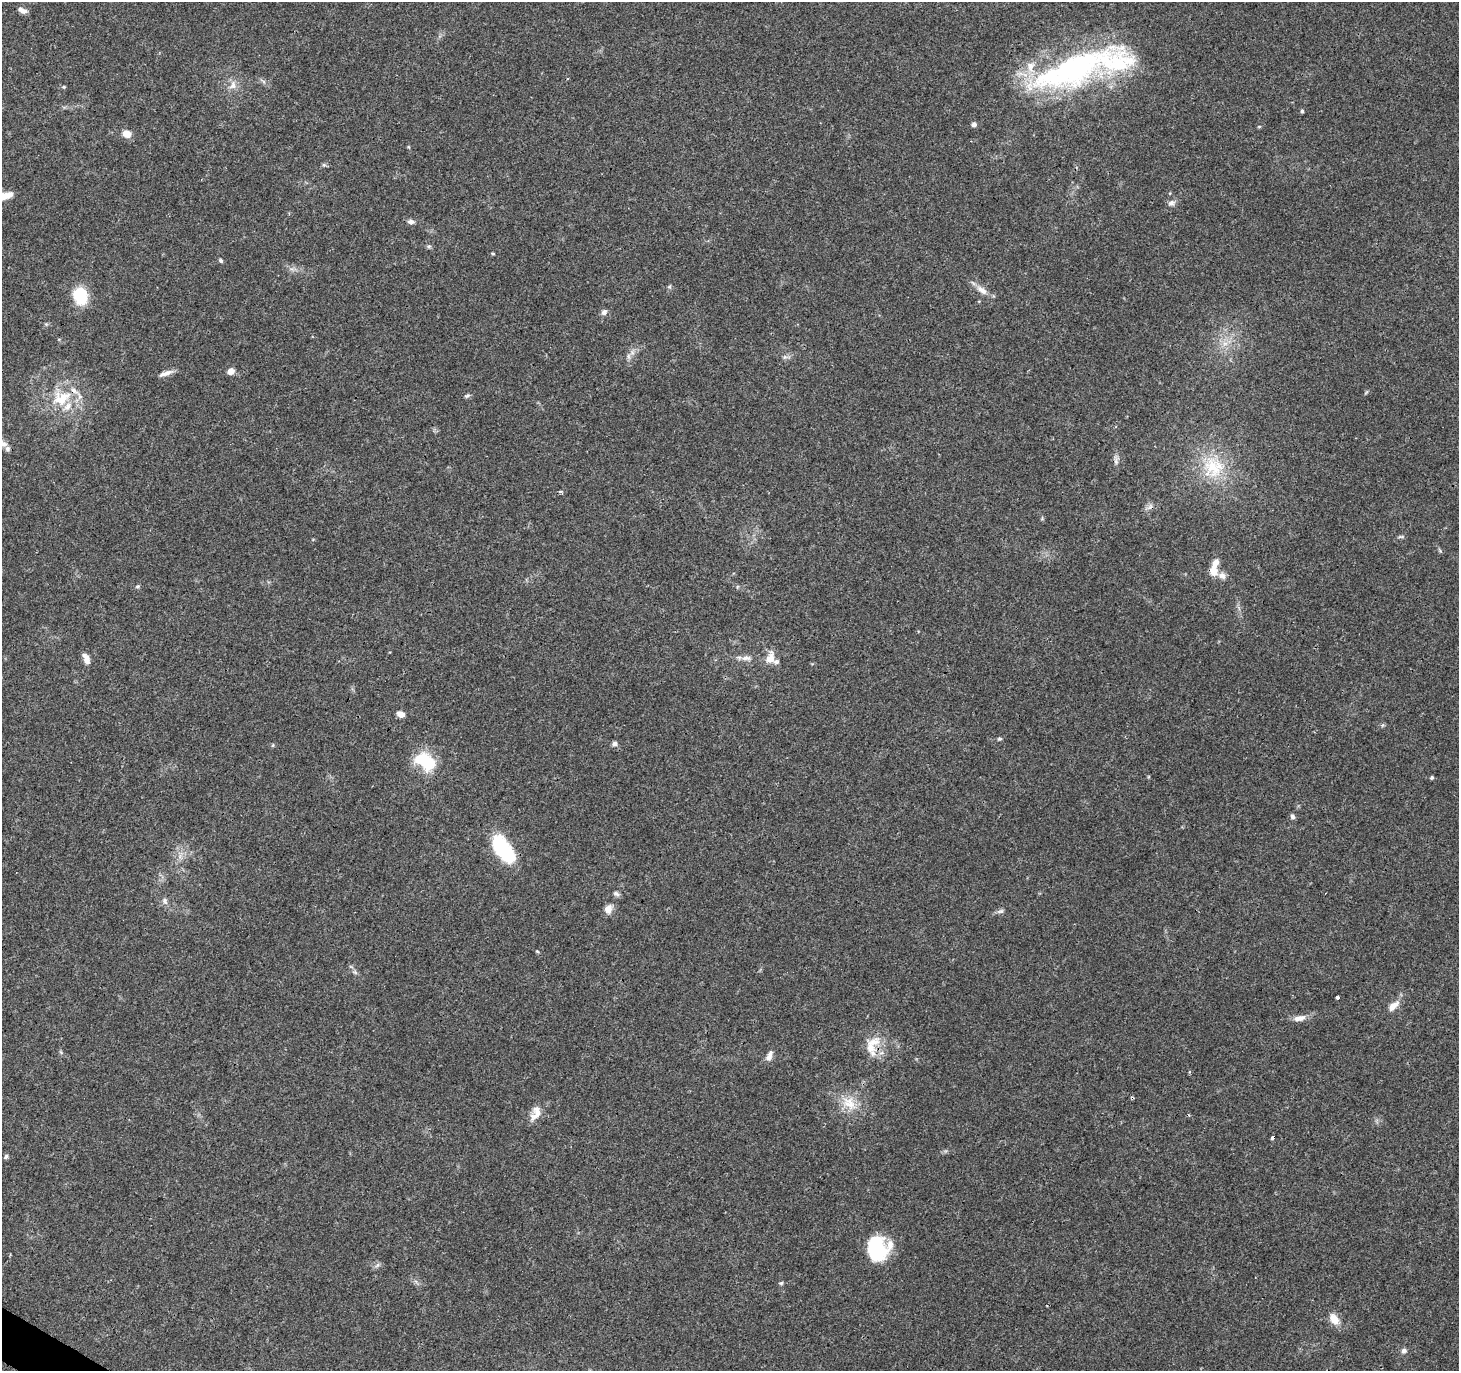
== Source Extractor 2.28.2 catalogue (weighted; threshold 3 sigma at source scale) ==
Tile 7 of 4 x 4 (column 3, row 2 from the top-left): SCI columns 2955-4411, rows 2982-4350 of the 5957 x 6001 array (HDU 1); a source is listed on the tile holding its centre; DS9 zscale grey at full resolution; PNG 1461 x 1373 px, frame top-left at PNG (2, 2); no overlay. Shown black and unused: <1% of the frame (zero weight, under 3 of 4 exposures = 3% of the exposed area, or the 3 px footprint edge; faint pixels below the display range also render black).
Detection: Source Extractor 2.28.2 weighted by HDU 2 'WHT'; one run over the whole footprint, this tile lists its part. Background 0.0398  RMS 0.0029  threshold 0.0131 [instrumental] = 3 sigma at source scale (4.5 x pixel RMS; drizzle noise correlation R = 1.50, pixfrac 1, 0.0396/0.0396 arcsec/px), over >= 5 px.
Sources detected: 74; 2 cosmic-ray / hot-pixel residue — not listed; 9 inside a brighter listed object's ellipse — not listed separately; the other 63 listed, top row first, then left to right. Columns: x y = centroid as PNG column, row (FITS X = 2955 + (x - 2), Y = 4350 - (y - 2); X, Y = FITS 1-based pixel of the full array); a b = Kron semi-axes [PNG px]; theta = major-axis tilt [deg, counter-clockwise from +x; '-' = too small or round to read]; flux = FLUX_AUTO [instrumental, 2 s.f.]
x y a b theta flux
22 10 10 5 -26 1.4
1071 70 117 33 22 74
233 85 11 9 64 2.1
64 87 5 3 - 0.34
1302 111 5 4 - 0.48
974 124 5 5 - 1.1
127 134 10 8 -26 2.5
324 165 7 4 -18 0.46
4 196 19 7 18 5
1171 203 10 8 18 1.2
411 222 9 6 -5 1.1
429 246 6 5 - 0.51
493 254 4 3 - 0.32
221 261 5 4 - 0.55
669 287 6 5 - 0.48
982 290 17 8 -38 2.5
80 296 14 11 -77 13
604 312 8 6 44 1.1
1225 344 8 5 1 1.1
629 356 9 4 -81 0.8
785 357 6 6 - 0.7
231 371 7 6 - 2
165 373 19 5 18 1.7
467 396 8 5 22 0.57
63 399 27 16 55 9.1
8 449 8 7 - 0.81
1116 461 14 5 -78 1.1
1214 467 33 27 -52 15
1401 537 10 4 5 0.51
1214 572 14 10 -60 2.9
138 586 6 5 - 0.46
746 658 14 7 3 1.7
770 658 17 11 76 3.7
86 659 12 6 -68 2.1
401 714 7 6 - 2
999 739 6 4 -1 0.44
615 744 7 5 18 1
273 745 6 3 71 0.32
426 761 26 17 -31 13
1432 777 4 4 - 0.49
1292 816 6 6 - 0.75
503 849 35 16 -55 20
180 856 7 4 72 0.92
616 894 9 6 -27 0.78
165 901 10 7 -64 1
608 909 11 8 65 2.2
1000 911 11 6 12 0.81
537 951 6 3 -19 0.3
355 972 8 4 -53 0.62
1337 997 3 3 - 1.3
1393 1006 18 8 42 2.7
1299 1018 16 7 9 2.3
870 1048 26 11 -65 4.4
769 1056 15 7 68 1.7
849 1103 25 16 -41 6.4
536 1113 22 11 66 3.1
1273 1138 4 3 - 2.4
6 1157 6 5 - 0.61
876 1248 26 18 -76 18
377 1265 8 4 52 0.63
781 1283 6 5 - 0.45
1334 1319 14 9 -55 3.4
1404 1351 7 6 - 0.95
Overlapping masked pixels (flux is a lower limit): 2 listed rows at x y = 1071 70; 1273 1138
Isophote crosses this tile's border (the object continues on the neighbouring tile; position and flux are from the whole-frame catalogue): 1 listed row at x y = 4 196